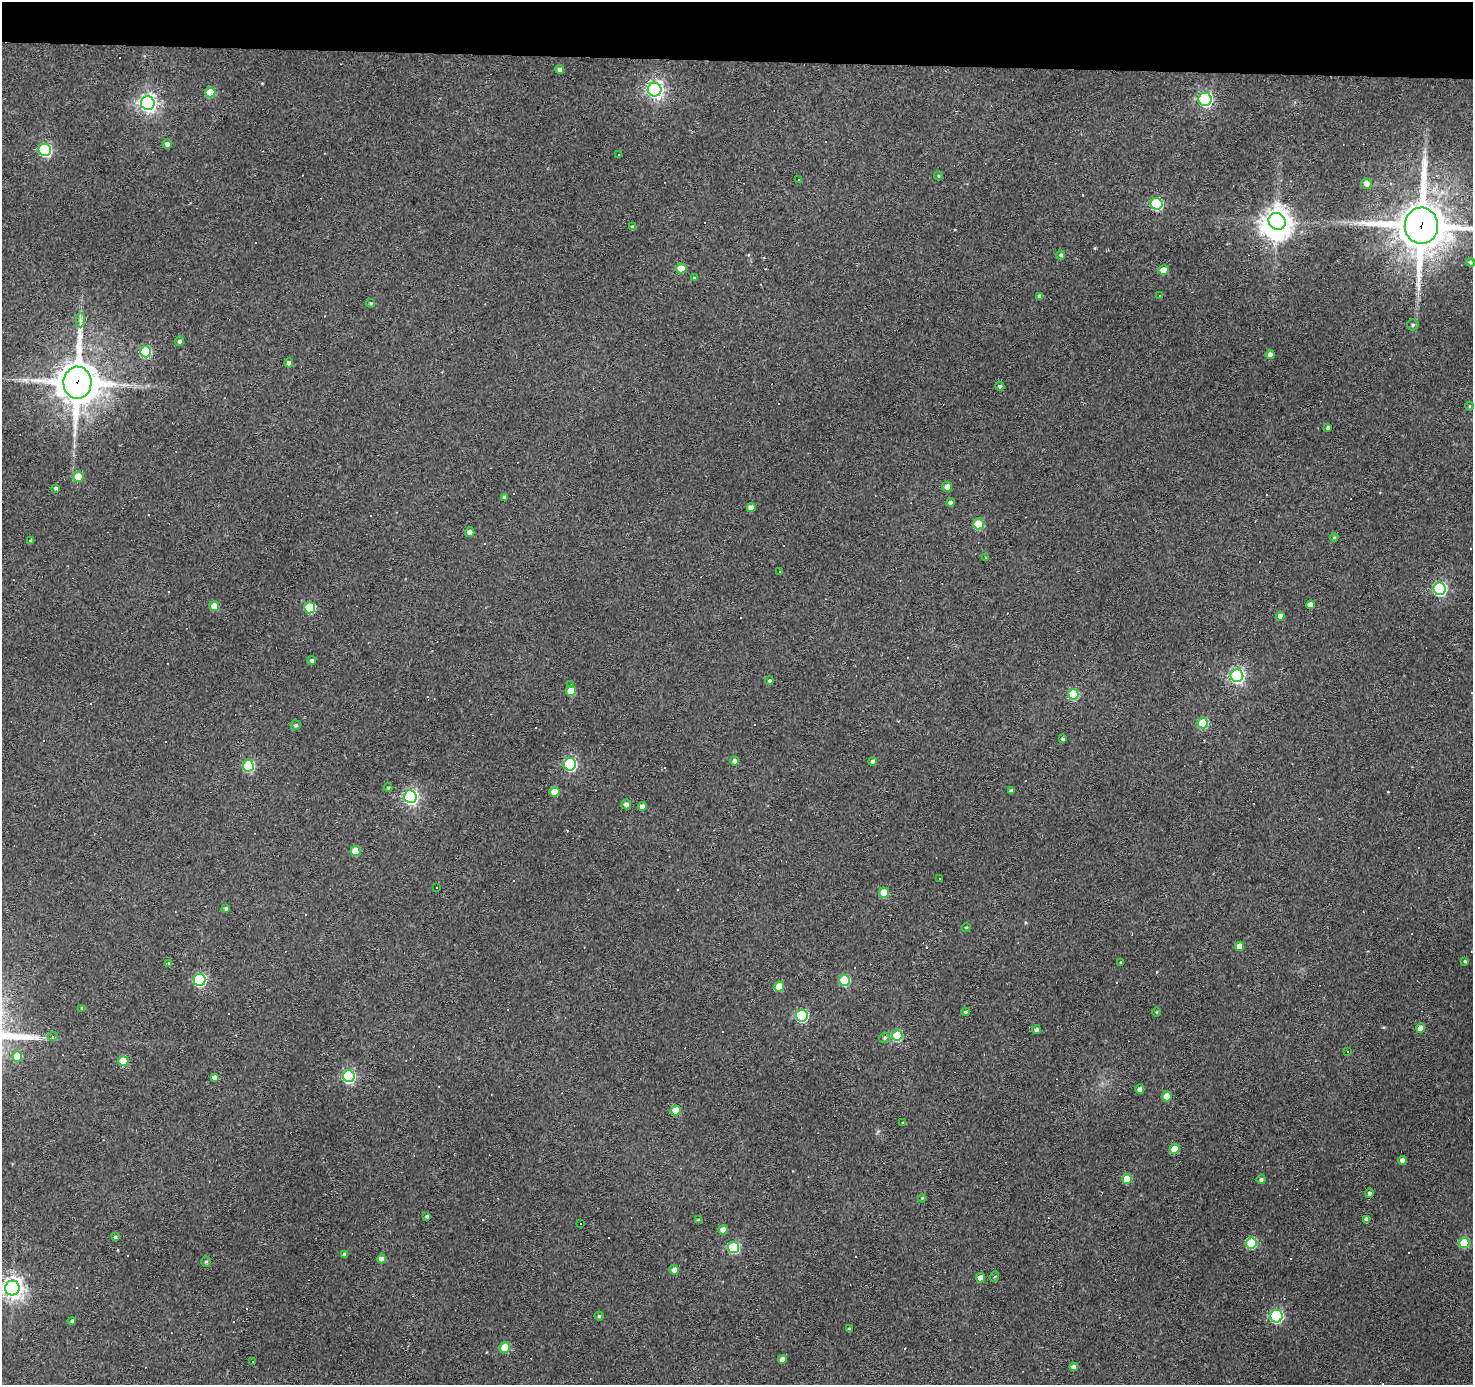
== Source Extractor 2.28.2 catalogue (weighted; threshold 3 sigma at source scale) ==
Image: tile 2 of 3 x 3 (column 2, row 1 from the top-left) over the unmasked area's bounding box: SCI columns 1471-2941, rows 2955-4337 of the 4411 x 4436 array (HDU 1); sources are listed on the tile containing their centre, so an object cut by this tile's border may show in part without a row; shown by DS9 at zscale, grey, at full resolution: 1 PNG px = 1 image px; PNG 1475 x 1387 px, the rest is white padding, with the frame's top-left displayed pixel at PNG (2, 2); every listed detection drawn as its Kron ellipse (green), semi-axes under 4 PNG px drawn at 4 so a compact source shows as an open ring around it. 4% of this frame is shown black and not used: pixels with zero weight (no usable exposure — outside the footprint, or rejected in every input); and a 3 px margin inside the footprint's outer edge (the drizzle kernel's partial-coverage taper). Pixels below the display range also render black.
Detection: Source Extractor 2.28.2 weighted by HDU 2 'WHT'; one run over the whole footprint, this tile lists its part. Background 0.112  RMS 0.0086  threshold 0.0389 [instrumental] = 3 sigma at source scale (4.5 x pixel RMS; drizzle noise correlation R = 1.50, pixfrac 1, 0.05/0.05 arcsec/px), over >= 5 px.
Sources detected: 160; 1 inside a brighter object's white glare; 29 cosmic-ray / hot-pixel residue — neither listed nor drawn; the other 130 listed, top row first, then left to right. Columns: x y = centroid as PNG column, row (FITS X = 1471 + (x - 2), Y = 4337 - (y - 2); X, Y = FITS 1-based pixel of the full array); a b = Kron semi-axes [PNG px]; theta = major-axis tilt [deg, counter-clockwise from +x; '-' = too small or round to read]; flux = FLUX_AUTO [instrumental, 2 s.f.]
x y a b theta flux
560 69 4 4 - 3.2
655 90 7 7 - 340
210 92 5 5 - 23
1205 99 6 6 - 160
148 103 7 7 - 390
167 144 5 4 - 3.6
45 150 6 6 - 110
618 155 3 2 - 0.58
938 176 4 4 - 1.1
798 179 2 2 - 0.7
1366 183 5 5 - 5.4
1157 204 6 6 - 81
1277 221 9 8 - 1000
1421 226 18 16 -89 4000
633 227 4 4 - 2.9
1061 255 4 4 - 1.6
1470 262 4 4 - 1.4
681 268 5 5 - 19
1163 270 5 4 - 12
694 278 4 3 - 1
1159 295 3 2 - 0.57
1040 296 4 4 - 3.4
371 303 4 4 - 1.2
80 320 7 4 90 2.4
1413 325 6 5 - 1.8
179 341 5 4 - 2.2
146 352 5 5 - 51
1270 354 4 4 - 3.6
289 363 4 4 - 3.2
77 383 16 14 88 2800
1000 386 4 4 - 1.7
1469 406 4 3 - 0.74
1328 427 3 3 - 1.8
78 477 5 5 - 15
947 487 5 4 - 5.6
55 488 4 3 - 1.6
504 497 4 4 - 1.5
950 502 4 4 - 2.6
751 507 4 4 - 5.5
979 524 5 5 - 34
470 532 5 4 - 5
1334 537 4 4 - 0.97
31 541 3 3 - 1.4
986 558 4 3 - 0.67
780 572 3 3 - 1.8
1440 589 6 6 - 150
1310 605 4 4 - 5.7
214 606 5 5 - 13
310 608 5 5 - 45
1280 616 4 4 - 5
312 660 4 4 - 1.9
1237 676 6 6 - 190
769 681 4 4 - 1.5
570 684 3 2 - 1.5
571 691 5 5 - 16
1073 694 5 5 - 42
1203 723 5 5 - 38
296 725 5 5 - 1.9
1063 739 4 4 - 2.7
734 761 4 4 - 3.3
873 761 4 4 - 2.4
570 764 6 6 - 120
248 766 5 5 - 60
388 788 4 4 - 0.86
1011 791 4 4 - 2.1
555 792 5 5 - 16
410 797 6 6 - 230
626 804 5 5 - 4.3
642 807 4 4 - 4.3
355 851 5 5 - 20
939 879 3 3 - 2.7
436 888 2 2 - 0.76
884 893 5 5 - 18
226 909 4 4 - 1.5
966 927 5 3 - 0.79
1240 946 5 4 - 9.3
1465 961 4 3 - 1.1
169 963 4 4 - 1.6
1121 963 4 3 - 0.98
200 980 6 6 - 120
844 980 5 5 - 44
779 986 5 4 - 18
82 1008 4 4 - 1.2
965 1012 4 3 - 1.3
1157 1012 5 3 - 0.81
802 1015 6 6 - 90
1421 1028 5 4 - 11
1036 1030 4 4 - 2.5
53 1036 5 3 - 1
897 1036 5 5 - 42
885 1038 5 5 - 1.6
1348 1052 3 2 - 0.57
17 1056 5 5 - 18
123 1061 5 5 - 25
349 1076 6 6 - 140
214 1077 4 4 - 2.7
1140 1089 4 4 - 3.7
1167 1096 5 4 - 12
676 1110 5 5 - 17
903 1123 4 3 - 0.84
1175 1149 5 4 - 20
1402 1160 4 4 - 3.5
1127 1179 5 4 - 23
1261 1179 4 4 - 2.2
1369 1193 4 4 - 2.3
922 1198 4 3 - 0.84
427 1216 4 4 - 1.7
1367 1219 4 4 - 5
698 1220 4 3 - 1.2
581 1224 3 3 - 3.1
723 1230 5 4 - 6.1
115 1237 4 3 - 1.3
1251 1243 5 5 - 48
1464 1243 5 5 - 35
733 1247 5 5 - 61
345 1254 4 4 - 2.7
381 1259 4 4 - 5.3
206 1262 5 4 - 1.3
674 1270 5 4 - 5.3
994 1277 5 3 - 0.97
980 1278 5 4 - 6
12 1288 7 7 - 590
599 1316 4 4 - 1.2
1276 1316 6 6 - 130
72 1321 4 3 - 1.8
849 1329 3 3 - 1.5
505 1347 5 5 - 26
782 1359 4 4 - 5.3
253 1361 3 2 - 0.63
1074 1367 4 4 - 3.6
Overlapping masked pixels (flux is a lower limit): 2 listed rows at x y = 1421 226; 77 383
Isophote crosses this tile's border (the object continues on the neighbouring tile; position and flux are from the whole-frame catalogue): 2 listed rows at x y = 1421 226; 12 1288